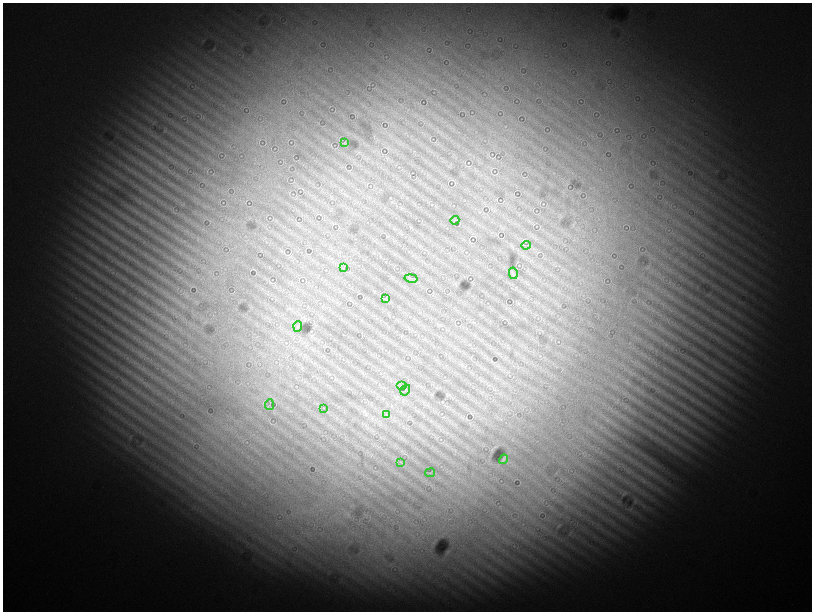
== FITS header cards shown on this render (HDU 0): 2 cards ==
NAXIS1  =                 1619
NAXIS2  =                 1219

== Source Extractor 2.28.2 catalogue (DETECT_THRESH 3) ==
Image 1619 x 1219 px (HDU 0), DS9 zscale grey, zoomed out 1/2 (1 PNG px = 2 x 2 image px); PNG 814 x 614 px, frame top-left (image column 2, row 1218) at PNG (3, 3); each listed source drawn as its Kron ellipse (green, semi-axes under 4 px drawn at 4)
Background 2900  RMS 300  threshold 904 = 3 sigma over >= 5 px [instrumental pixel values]
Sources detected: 25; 9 cannot appear on this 1/2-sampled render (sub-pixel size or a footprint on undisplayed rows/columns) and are neither listed nor drawn; the other 16 listed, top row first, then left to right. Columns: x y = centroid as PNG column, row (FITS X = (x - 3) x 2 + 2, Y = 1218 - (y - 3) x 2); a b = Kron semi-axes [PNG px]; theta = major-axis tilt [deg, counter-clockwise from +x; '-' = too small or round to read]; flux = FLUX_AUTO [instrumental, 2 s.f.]
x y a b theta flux
345 142 4 1 - 26000
455 220 5 1 - 25000
526 245 4 1 - 29000
344 268 4 1 - 23000
513 273 6 2 -79 63000
411 278 6 1 -11 41000
385 298 4 1 - 19000
298 326 5 3 - 69000
402 385 5 1 - 20000
405 390 6 1 58 21000
269 405 5 1 - 36000
323 408 2 1 - 21000
386 415 3 2 - 31000
503 459 5 3 - 85000
401 462 3 2 - 25000
430 473 5 1 - 30000
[9 sub-pixel or undisplayed-footprint detections neither listed nor drawn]